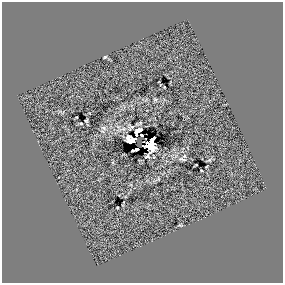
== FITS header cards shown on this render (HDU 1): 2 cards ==
NAXIS1  =                  281 /
NAXIS2  =                  281 /

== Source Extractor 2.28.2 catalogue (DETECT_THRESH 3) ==
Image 281 x 281 px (HDU 1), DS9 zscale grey, 1 PNG px = 1 image px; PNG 285 x 285 px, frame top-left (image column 1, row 281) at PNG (2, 2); no overlay
Background 0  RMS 33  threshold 98.2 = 3 sigma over >= 5 px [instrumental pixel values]
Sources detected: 24; all 24 listed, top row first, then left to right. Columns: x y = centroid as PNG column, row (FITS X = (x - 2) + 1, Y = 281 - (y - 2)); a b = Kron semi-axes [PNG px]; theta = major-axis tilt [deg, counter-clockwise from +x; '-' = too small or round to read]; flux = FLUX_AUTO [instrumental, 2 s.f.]
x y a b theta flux
105 57 3 3 - 2600
164 87 3 2 - 1800
155 99 5 4 - 2400
86 121 3 3 - 2300
81 123 4 2 - 2600
139 123 6 2 18 2900
131 127 5 4 - 3800
103 128 8 5 -28 5800
123 129 7 6 - 6900
139 130 6 4 10 2200
136 134 6 2 -77 4200
141 135 3 2 - 4100
131 140 8 6 -22 31000
151 140 6 4 51 9400
148 145 12 7 -39 30000
137 149 4 3 - 6400
147 156 7 4 47 3500
184 156 5 3 - 2400
182 159 11 5 -8 6000
209 160 5 5 - 2900
196 165 4 2 - 1900
201 170 2 2 - 1700
117 207 3 2 - 1800
180 225 3 2 - 1700